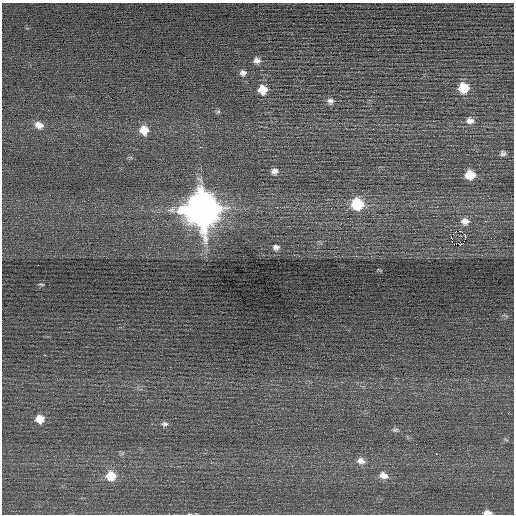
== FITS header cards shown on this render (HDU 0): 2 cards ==
NAXIS1  =                  512 / Axis length
NAXIS2  =                  512 / Axis length

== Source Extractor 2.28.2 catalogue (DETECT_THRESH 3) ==
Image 512 x 512 px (HDU 0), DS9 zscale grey, 1 PNG px = 1 image px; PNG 516 x 516 px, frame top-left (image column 1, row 512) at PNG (2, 3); no overlay
Background 0.0772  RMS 0.69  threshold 2.06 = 3 sigma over >= 5 px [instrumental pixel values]
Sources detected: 35; all 35 listed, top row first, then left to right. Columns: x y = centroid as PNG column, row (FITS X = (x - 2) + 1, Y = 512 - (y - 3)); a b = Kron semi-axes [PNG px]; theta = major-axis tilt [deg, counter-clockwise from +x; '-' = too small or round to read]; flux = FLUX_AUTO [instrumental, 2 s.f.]
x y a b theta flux
257 60 8 7 - 220
243 73 9 8 - 190
463 88 9 9 - 1300
262 89 9 8 - 750
330 101 8 8 - 190
218 111 7 4 1 80
470 121 11 8 -6 270
39 125 12 9 -24 390
144 130 10 9 - 720
200 147 3 2 - 97
503 153 7 7 - 140
274 171 9 8 - 230
470 175 9 8 - 990
357 204 9 9 - 2700
201 209 14 13 - 100000
465 221 11 9 -11 340
460 231 3 2 - 400
465 235 4 3 - 690
451 238 3 2 - 300
461 244 3 2 - 270
276 247 9 7 -11 170
482 255 3 3 - 36
38 265 2 2 - 64
41 284 7 2 -9 49
45 355 3 2 - 41
40 419 9 8 - 640
164 424 10 6 -5 160
395 430 10 5 -5 120
506 439 8 3 -19 62
436 454 2 2 - 310
361 461 12 8 -14 340
383 475 12 8 -20 360
111 476 10 9 - 1000
487 513 8 5 -3 230
190 514 4 2 - 1400
At the frame edge (FLAGS 8, measured only in part): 2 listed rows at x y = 487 513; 190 514